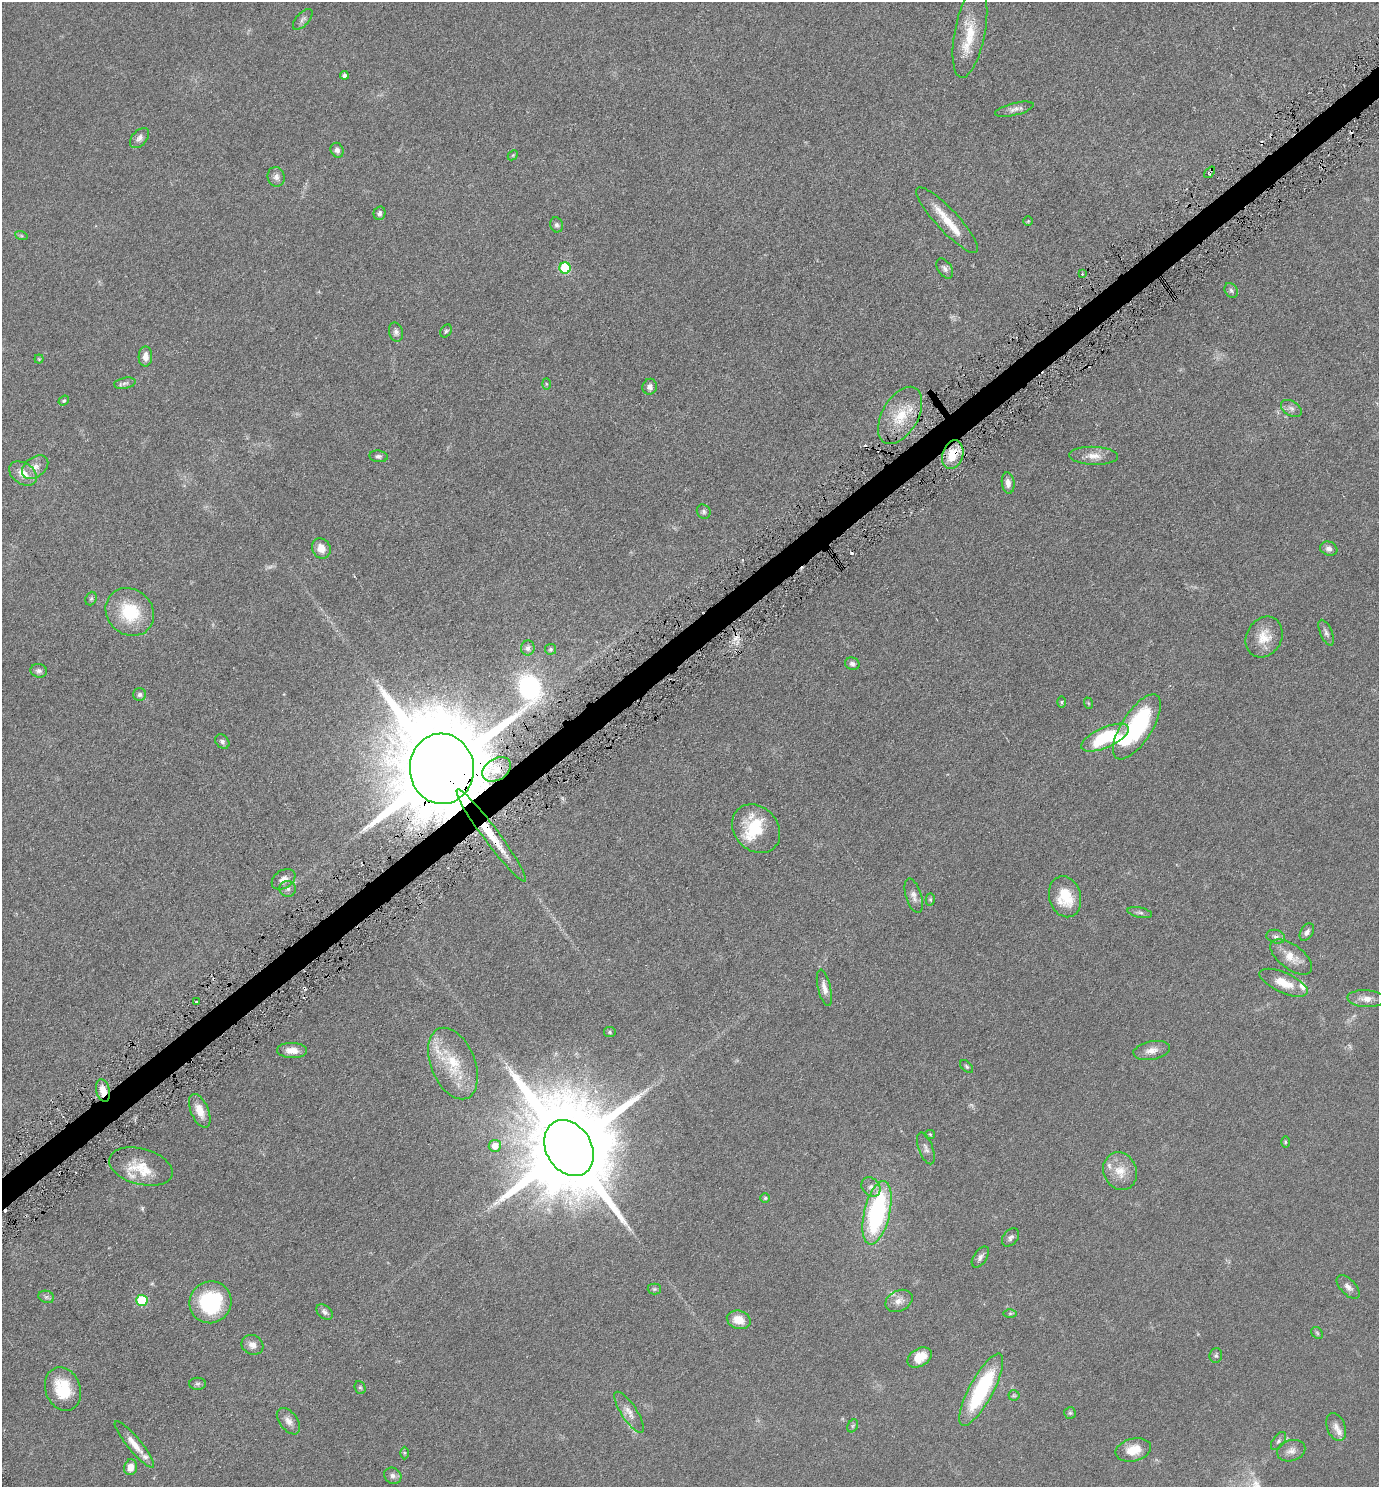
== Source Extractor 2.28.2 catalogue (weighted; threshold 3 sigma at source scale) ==
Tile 10 of 4 x 4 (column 2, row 3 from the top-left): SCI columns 1534-2910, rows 1501-2985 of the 5961 x 5968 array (HDU 1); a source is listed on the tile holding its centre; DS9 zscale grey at full resolution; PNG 1381 x 1489 px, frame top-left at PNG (2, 2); each listed source drawn as its Kron ellipse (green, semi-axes under 4 px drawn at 4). Shown black and unused: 2% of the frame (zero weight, under 3 of 6 exposures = <1% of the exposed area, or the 3 px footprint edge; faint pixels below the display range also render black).
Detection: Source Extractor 2.28.2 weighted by HDU 2 'WHT'; one run over the whole footprint, this tile lists its part. Background 0.0522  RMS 0.0058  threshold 0.0237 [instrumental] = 3 sigma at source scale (4.09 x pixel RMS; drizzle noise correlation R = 1.36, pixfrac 0.8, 0.05/0.05 arcsec/px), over >= 5 px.
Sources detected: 138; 1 too faint to see at this stretch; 1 inside a brighter object's white glare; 8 cosmic-ray / hot-pixel residue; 1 long thin detection or spike segment (spike, bleed or trail) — neither listed nor drawn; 10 inside a brighter listed object's ellipse — not listed separately; the other 117 listed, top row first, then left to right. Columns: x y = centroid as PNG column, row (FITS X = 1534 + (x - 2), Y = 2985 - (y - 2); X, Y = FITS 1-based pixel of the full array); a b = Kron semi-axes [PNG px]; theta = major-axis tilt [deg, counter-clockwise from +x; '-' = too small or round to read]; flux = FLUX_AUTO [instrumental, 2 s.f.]
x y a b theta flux
303 19 13 6 48 1.7
970 32 46 15 79 17
344 75 4 4 - 1.8
1014 109 20 6 14 2.6
139 138 12 7 48 2.3
337 150 7 6 - 1.5
513 155 6 4 44 0.62
1210 172 7 4 50 1
276 177 10 8 -71 2.3
379 213 7 6 - 1.3
947 220 43 11 -47 11
1028 221 5 5 - 0.58
556 225 8 6 -71 1.3
21 235 6 4 -20 0.75
565 268 6 5 - 30
945 269 11 7 -56 1.8
1082 274 3 3 - 1.5
1231 290 8 6 -57 1.3
446 331 7 5 56 0.92
396 332 10 7 -77 1.8
145 357 10 6 88 3.5
39 359 4 4 - 0.5
125 383 11 5 11 1.4
546 384 6 4 -89 0.67
650 387 8 7 - 2.2
64 401 5 4 - 0.75
1291 408 11 7 -32 2
900 415 31 18 60 16
953 455 15 10 73 12
378 456 9 6 -8 1.4
1094 456 24 9 -2 5.4
35 467 15 10 37 3.9
23 473 15 10 -33 6.2
1008 483 11 6 -84 2.9
704 512 7 6 - 1.1
321 548 10 9 - 4.4
1329 549 9 7 -19 2.1
91 599 7 5 68 0.97
130 612 25 22 -42 24
1326 633 14 6 -67 1.7
1264 637 21 17 60 9.4
528 648 7 6 - 1.9
551 649 5 5 - 0.98
852 664 7 6 - 1.6
39 671 8 7 - 1.6
140 694 6 6 - 1.3
1062 702 6 4 89 0.54
1088 703 6 3 -70 0.52
1137 727 37 15 57 55
1105 738 26 10 24 33
222 742 8 6 -44 1.5
442 769 35 32 -86 17000
497 769 15 10 31 6.8
756 829 26 21 -46 18
491 835 57 8 -53 21
284 879 13 9 33 3.9
288 889 8 8 - 1.9
914 896 18 7 -73 3.1
1065 897 21 16 -75 16
930 900 6 4 -87 0.75
1140 913 12 5 -12 1.3
1307 932 9 6 58 1.8
1276 937 9 6 -16 1.7
1291 957 24 12 -37 7.2
1284 983 26 10 -24 9
824 988 18 6 -77 3.5
1366 999 18 8 -4 4
196 1002 3 2 - 0.57
610 1032 6 5 - 0.87
292 1050 15 7 -3 5.2
1152 1050 18 9 11 4.2
453 1063 37 22 -68 21
967 1067 8 5 -45 0.9
103 1090 11 7 -76 5.9
200 1111 18 8 -67 6.2
930 1134 5 4 - 0.53
1285 1142 6 4 -90 0.63
495 1146 6 6 - 5
569 1148 30 22 -59 12000
926 1148 16 7 -70 2.4
141 1167 32 18 -15 12
1120 1171 19 16 -67 8.3
871 1187 10 8 -44 2.6
765 1198 4 4 - 0.72
877 1213 32 13 76 69
1011 1237 10 7 48 1.6
980 1257 12 6 56 2.1
1348 1287 15 7 -47 2.6
654 1289 7 5 0 0.94
46 1297 8 6 -19 1.4
142 1300 5 5 - 27
899 1301 14 10 26 3.8
210 1302 21 20 - 40
325 1312 9 6 -41 1.6
1010 1313 6 4 1 0.76
739 1320 12 9 -16 7.3
1317 1333 6 5 - 0.77
252 1345 11 9 -29 3.4
1216 1355 7 6 - 0.98
920 1357 13 8 31 8
198 1384 8 6 0 1.2
360 1388 7 5 -67 0.79
63 1389 22 17 -69 20
981 1390 40 12 62 50
1014 1395 5 5 - 0.71
629 1412 24 8 -56 4.5
1070 1413 6 6 - 0.87
288 1421 15 9 -52 3.5
853 1426 7 5 60 0.86
1336 1427 14 9 -68 3.2
1278 1441 10 5 53 1.4
134 1444 29 7 -50 6
1133 1450 18 11 13 9
1291 1451 14 10 15 3.3
404 1453 6 4 90 0.62
131 1467 8 6 73 4.3
393 1476 9 7 -33 1.9
Overlapping masked pixels (flux is a lower limit): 6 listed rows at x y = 1210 172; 953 455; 442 769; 497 769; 491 835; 103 1090